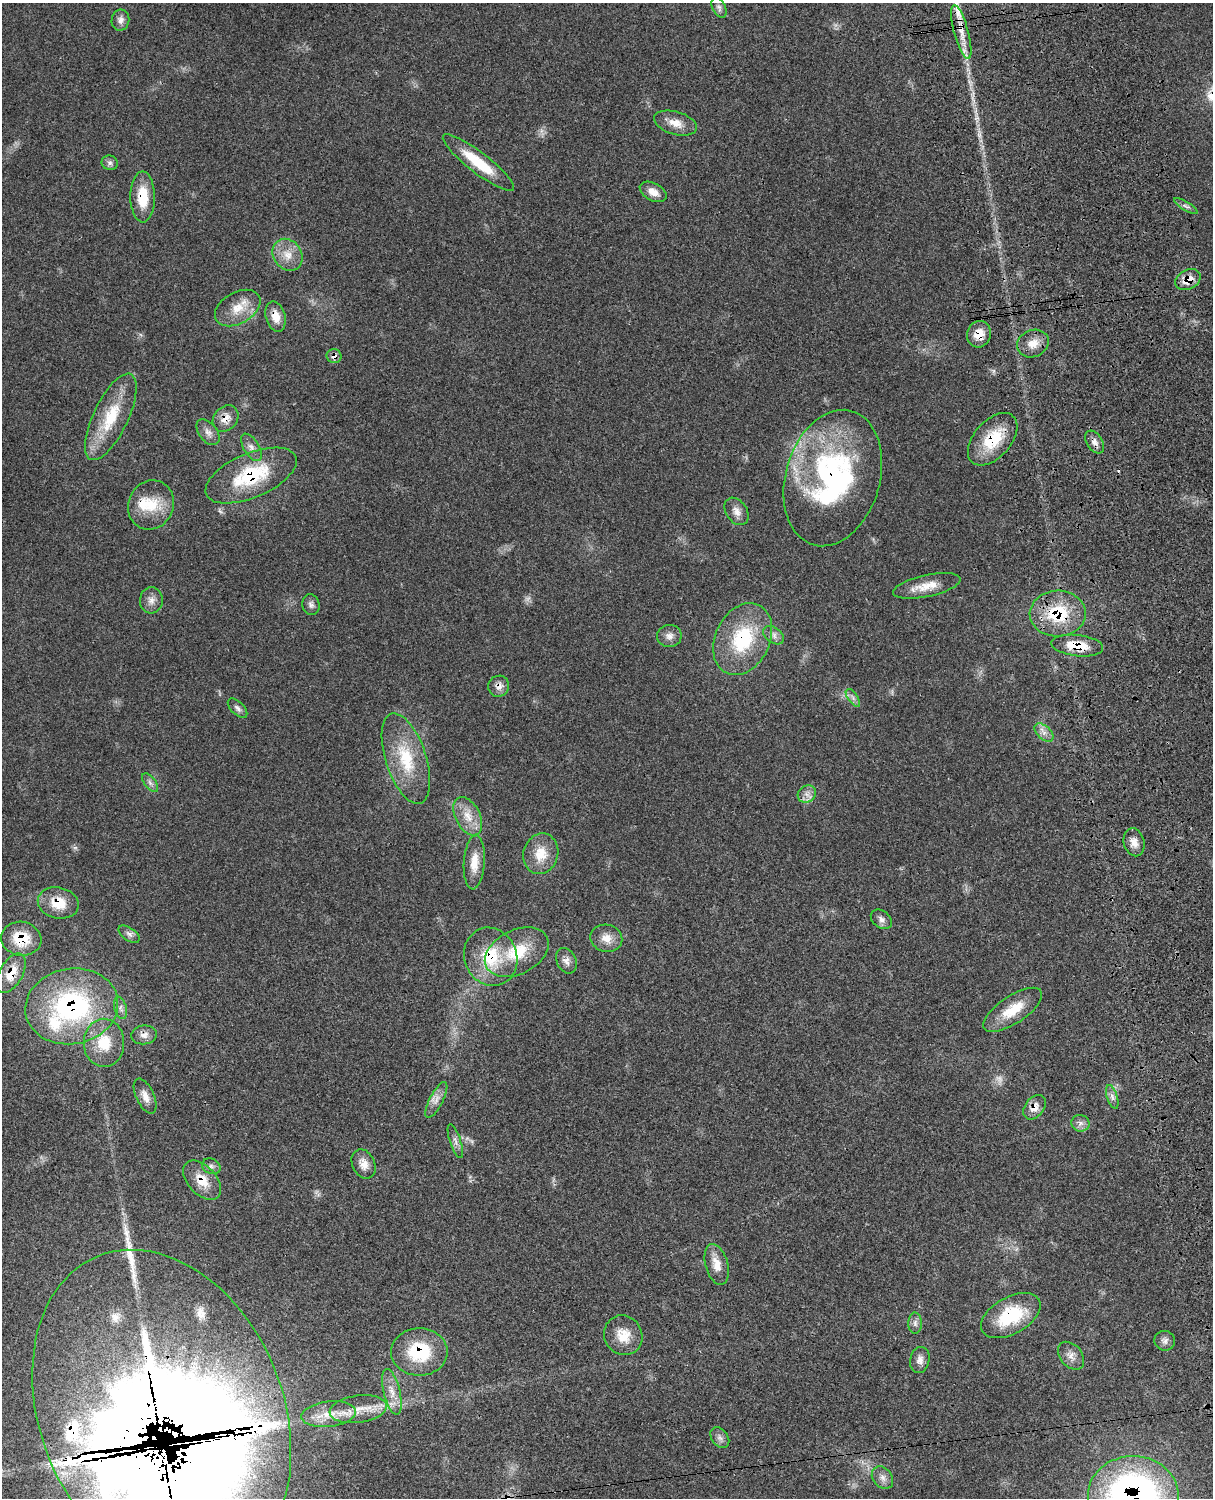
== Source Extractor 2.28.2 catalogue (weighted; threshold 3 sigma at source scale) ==
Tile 6 of 4 x 3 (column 2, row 2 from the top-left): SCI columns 1334-2544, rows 1776-3271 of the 5091 x 4932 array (HDU 1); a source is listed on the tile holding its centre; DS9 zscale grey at full resolution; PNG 1215 x 1500 px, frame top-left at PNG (2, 3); each listed source drawn as its Kron ellipse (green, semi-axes under 4 px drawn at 4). Shown black and unused: <1% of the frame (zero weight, under 3 of 4 exposures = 6% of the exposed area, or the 3 px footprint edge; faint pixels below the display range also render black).
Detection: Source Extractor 2.28.2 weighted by HDU 2 'WHT'; one run over the whole footprint, this tile lists its part. Background 0.0766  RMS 0.0058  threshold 0.0259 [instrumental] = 3 sigma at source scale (4.5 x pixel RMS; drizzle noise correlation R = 1.50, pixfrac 1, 0.05/0.05 arcsec/px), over >= 5 px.
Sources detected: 94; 2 too faint to see at this stretch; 1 cosmic-ray / hot-pixel residue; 2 long thin detections or spike segments (spike, bleed or trail) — neither listed nor drawn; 6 inside a brighter listed object's ellipse — not listed separately; the other 83 listed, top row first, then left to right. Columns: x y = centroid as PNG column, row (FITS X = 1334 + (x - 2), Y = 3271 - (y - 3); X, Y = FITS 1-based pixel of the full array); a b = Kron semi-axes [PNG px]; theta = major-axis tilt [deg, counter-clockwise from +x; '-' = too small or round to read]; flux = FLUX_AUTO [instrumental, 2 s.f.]
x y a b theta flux
719 8 11 6 -64 1.9
120 20 10 9 - 3
961 32 28 7 -74 8.7
675 123 22 11 -17 7.5
478 162 44 10 -38 21
110 163 8 7 - 1.7
653 192 14 8 -28 4.7
143 197 25 12 -90 16
1186 206 13 2 -30 1.4
288 255 17 14 -55 8.7
1188 280 13 9 27 7.9
238 308 24 15 30 12
276 316 15 9 -75 7.1
979 334 13 12 - 8
1033 343 16 13 25 7.3
334 356 7 7 - 2.6
111 417 47 17 64 26
226 419 14 11 49 6
208 432 15 9 -52 3.7
993 439 31 18 49 24
1095 442 12 8 -56 3.1
251 447 15 7 -58 3.7
251 475 48 22 23 41
833 478 70 47 74 130
151 505 25 22 62 17
737 511 15 10 -56 4.1
927 586 34 11 12 10
151 600 13 11 85 4.1
311 605 10 8 -78 2.1
1058 614 28 23 2 30
774 635 12 7 -36 2.9
669 636 12 11 - 3.8
743 639 37 27 64 42
1077 646 26 10 -6 15
499 686 11 10 - 3.9
853 698 10 5 -55 1.9
238 708 12 6 -44 2.1
1044 733 11 6 -43 3.1
406 759 47 20 -72 29
150 783 11 5 -53 2
807 794 9 8 - 3.3
468 816 20 12 -62 9.2
1134 842 14 10 -75 4.6
541 854 20 17 73 12
474 862 27 10 86 9
58 903 21 15 -12 14
881 919 11 8 -37 2.8
129 934 12 6 -34 2.2
606 938 16 13 -12 6.6
21 939 20 17 -8 18
517 952 34 22 26 24
491 957 29 26 -67 27
566 961 13 9 -65 3.4
11 973 21 11 61 12
72 1006 47 37 10 100
121 1008 11 6 -75 2.2
1013 1010 34 13 33 15
144 1035 13 9 7 3.8
104 1043 24 20 -89 18
145 1096 19 9 -65 5.1
1112 1097 12 5 -72 2.3
436 1100 20 6 63 4.1
1034 1107 14 9 52 5.4
1080 1123 9 8 - 2.6
455 1141 18 5 -72 2.7
364 1164 15 11 -65 5.4
211 1166 9 7 -24 2.1
202 1180 23 14 -47 12
717 1264 21 11 -74 7.6
1011 1315 32 18 29 32
915 1323 10 6 -90 2.3
623 1335 20 19 - 12
1165 1341 10 10 - 2.7
419 1352 28 23 1 32
1071 1356 16 11 -50 4.5
920 1360 13 9 79 3.7
392 1392 23 8 -77 6.8
358 1409 29 13 7 12
162 1413 169 121 -68 4300
329 1414 27 12 7 13
720 1438 11 8 -54 2.5
882 1478 12 9 -51 3.5
1133 1496 45 40 -2 240
Overlapping masked pixels (flux is a lower limit): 26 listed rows (the first 20) at x y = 961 32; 143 197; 1188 280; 276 316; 979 334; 334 356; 226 419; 993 439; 1095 442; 251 475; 833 478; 1058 614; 743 639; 1077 646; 499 686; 58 903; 21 939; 491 957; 11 973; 72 1006
Isophote crosses this tile's border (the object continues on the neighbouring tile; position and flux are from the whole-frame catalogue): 2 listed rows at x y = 162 1413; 1133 1496